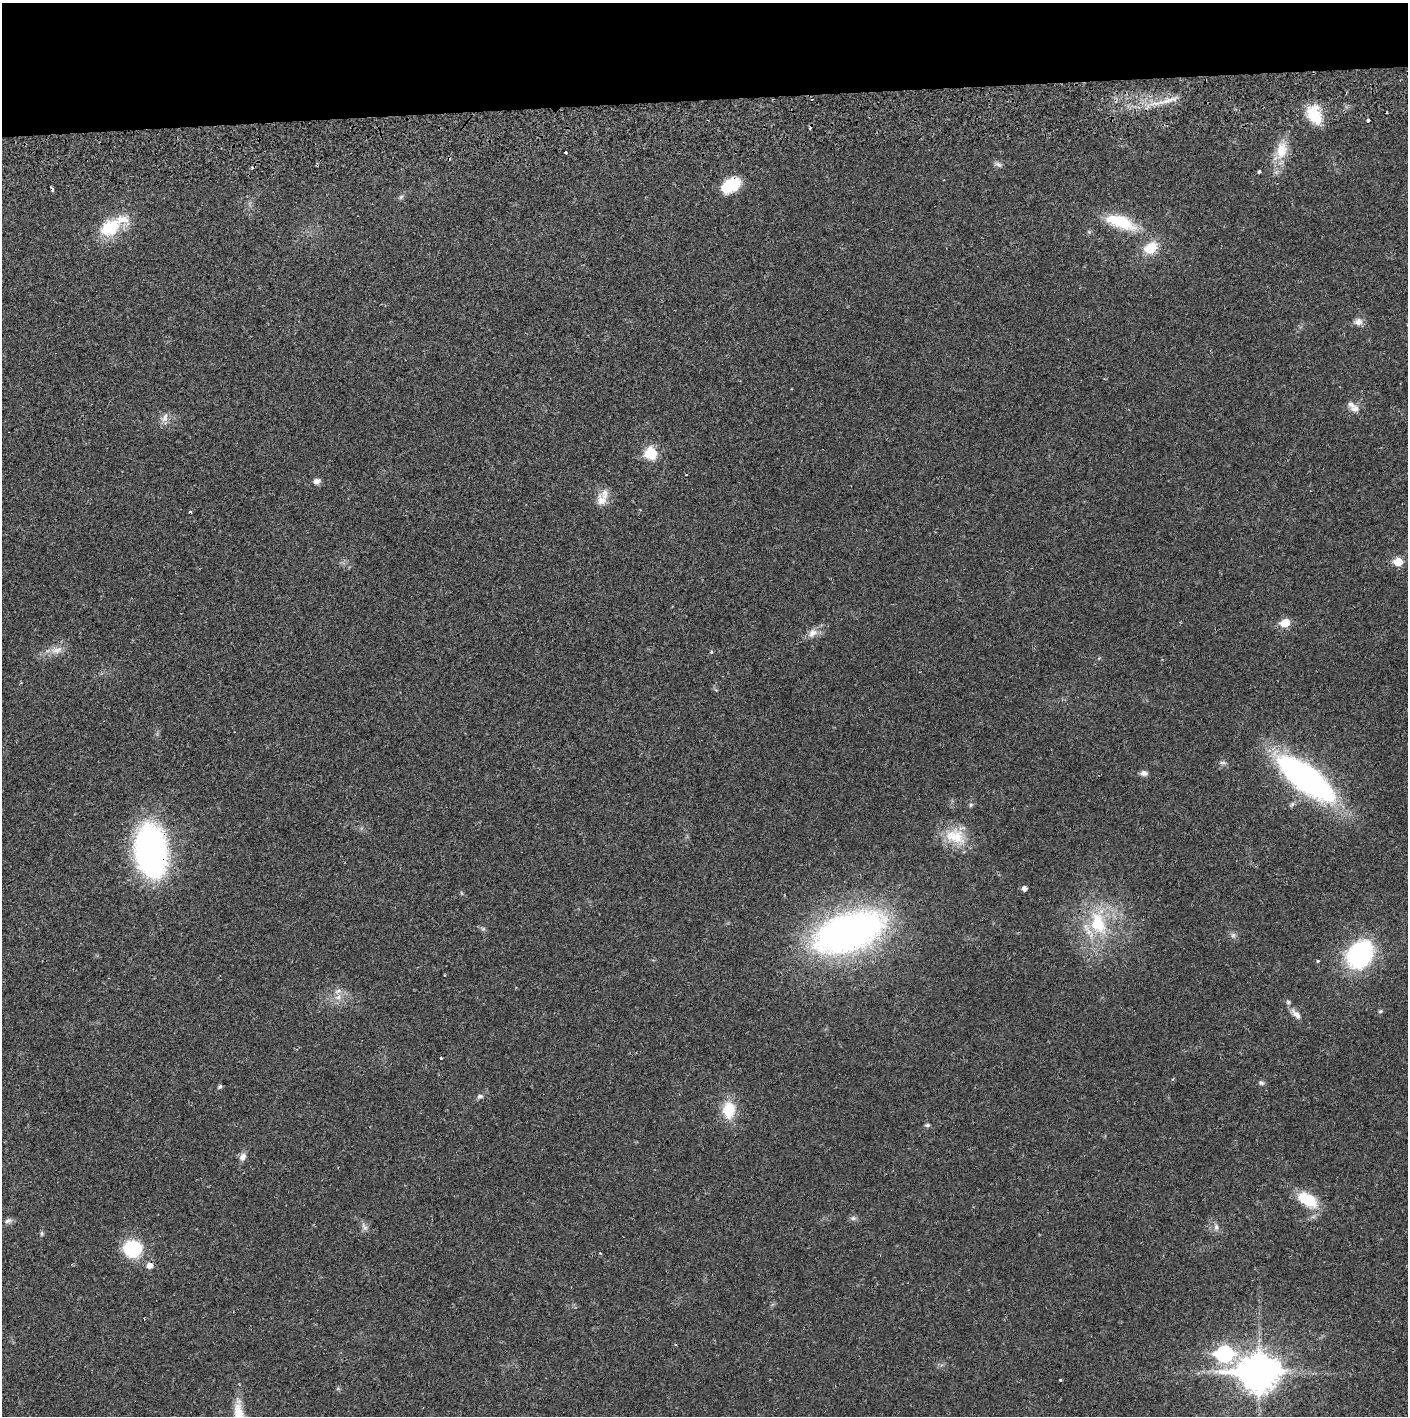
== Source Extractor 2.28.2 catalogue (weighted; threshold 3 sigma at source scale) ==
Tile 2 of 3 x 3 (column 2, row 1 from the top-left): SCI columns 1410-2815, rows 2885-4298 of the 4229 x 4357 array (HDU 1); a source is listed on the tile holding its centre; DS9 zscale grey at full resolution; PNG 1410 x 1418 px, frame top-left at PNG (2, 3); no overlay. Shown black and unused: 7% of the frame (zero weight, under 2 of 3 exposures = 3% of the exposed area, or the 3 px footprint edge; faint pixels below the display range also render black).
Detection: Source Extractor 2.28.2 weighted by HDU 2 'WHT'; one run over the whole footprint, this tile lists its part. Background 0.0212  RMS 0.0035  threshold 0.0156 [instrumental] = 3 sigma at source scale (4.5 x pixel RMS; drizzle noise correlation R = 1.50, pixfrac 1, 0.05/0.05 arcsec/px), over >= 5 px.
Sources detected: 68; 7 cosmic-ray / hot-pixel residue — not listed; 4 inside a brighter listed object's ellipse — not listed separately; the other 57 listed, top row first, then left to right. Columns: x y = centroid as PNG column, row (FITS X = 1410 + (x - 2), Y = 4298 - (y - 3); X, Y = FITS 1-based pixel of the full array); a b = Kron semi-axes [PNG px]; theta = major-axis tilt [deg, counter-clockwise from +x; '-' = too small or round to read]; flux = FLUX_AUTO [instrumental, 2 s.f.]
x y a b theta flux
1169 100 23 5 15 3.3
1314 115 18 12 -68 13
1368 121 4 3 - 0.43
1281 150 25 15 81 7.6
998 164 12 5 -23 1
1259 172 3 3 - 0.9
730 185 18 11 31 13
401 197 7 5 45 0.69
1121 222 39 15 -20 14
111 228 30 19 33 13
1151 248 14 10 35 8.5
1358 322 11 9 11 1.9
1355 409 13 9 1 2.2
165 418 15 7 70 2
651 453 15 14 - 7.2
316 481 7 6 - 1.7
602 498 22 11 67 4.2
1398 562 5 5 - 9.9
1285 623 6 5 - 9.7
812 633 14 10 45 2.7
57 650 18 8 17 3.1
711 652 5 4 - 0.47
1222 763 9 4 0 0.74
1144 773 9 6 -9 1.4
1306 778 53 19 -37 130
971 805 6 5 - 0.54
955 836 30 19 -22 10
150 851 47 26 -83 110
1024 889 4 4 - 1.6
1098 923 35 21 -71 20
849 932 62 31 19 170
1233 935 7 6 - 0.89
1360 954 26 20 52 47
1318 961 3 3 - 0.54
444 975 3 2 - 0.27
338 997 10 7 40 2
1380 1011 6 4 22 0.5
1296 1014 17 7 -44 2.3
440 1058 3 2 - 0.34
1173 1079 5 3 - 0.37
1261 1083 7 6 - 0.8
220 1086 6 4 50 0.61
480 1096 8 6 11 0.9
729 1110 18 13 89 9.8
927 1125 7 4 9 0.62
243 1157 10 8 68 1.8
1308 1200 21 11 -30 13
853 1218 8 6 11 0.97
8 1221 12 6 23 1.2
364 1227 13 5 -55 1.3
1216 1227 8 6 -90 1.1
41 1233 8 4 -90 0.58
133 1249 14 13 - 25
149 1266 6 6 - 2.2
1224 1354 8 7 - 68
1258 1373 16 12 0 640
1060 1380 3 3 - 0.35
Overlapping masked pixels (flux is a lower limit): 2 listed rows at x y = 730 185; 150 851